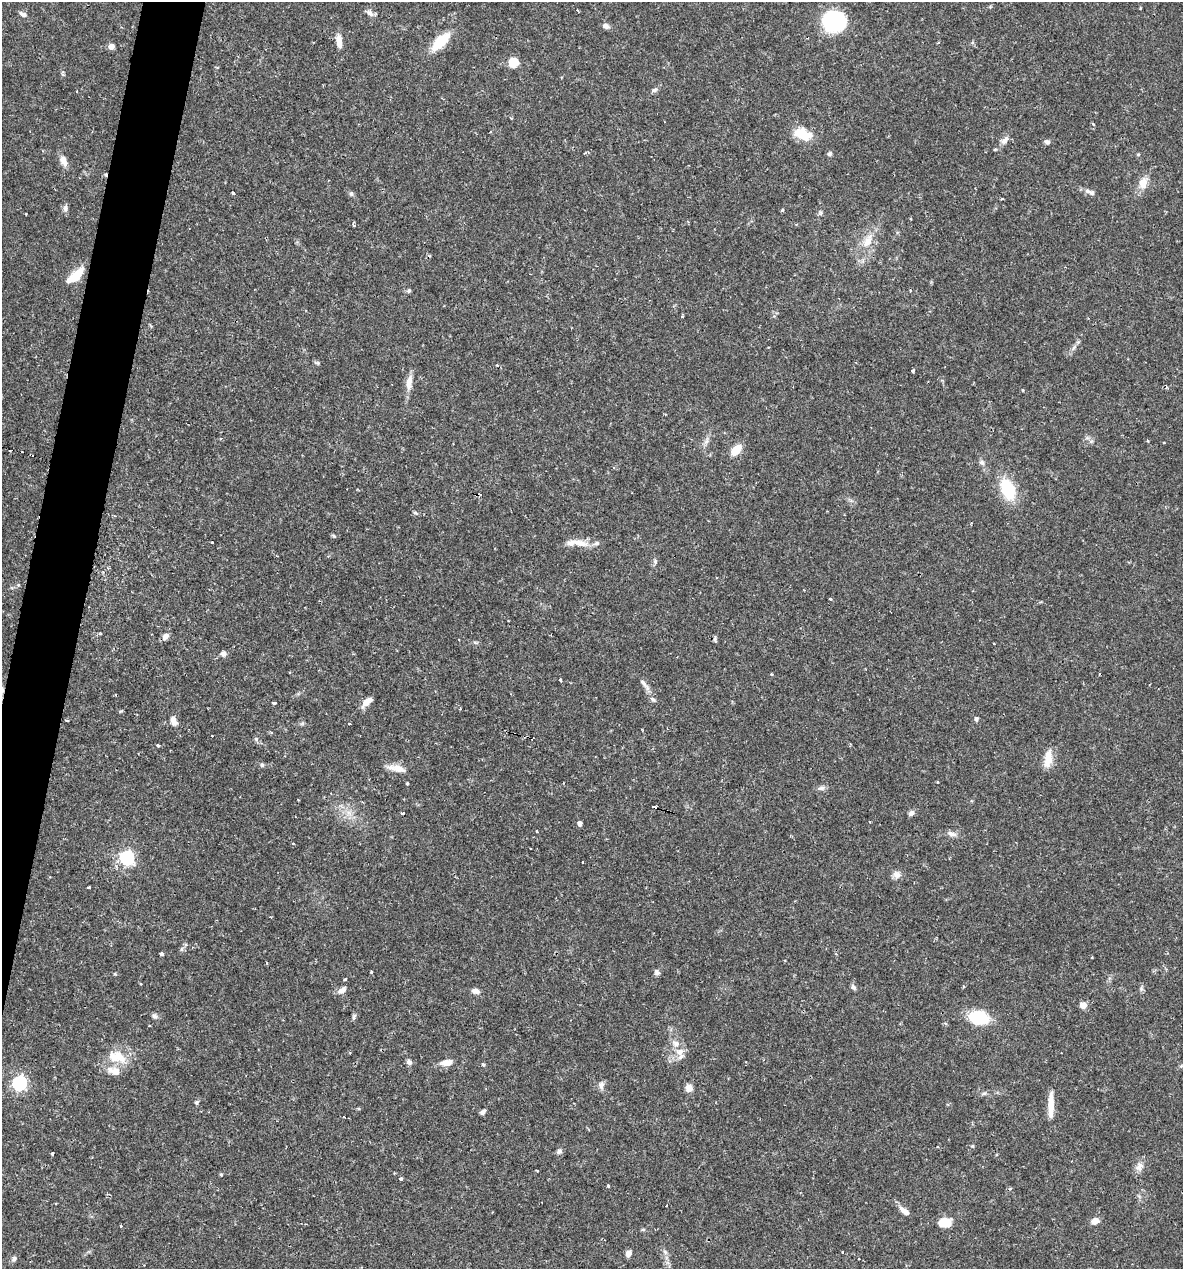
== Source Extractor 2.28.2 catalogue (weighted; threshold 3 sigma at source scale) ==
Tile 7 of 4 x 4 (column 3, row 2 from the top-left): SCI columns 2610-3790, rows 2537-3803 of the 5092 x 5073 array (HDU 1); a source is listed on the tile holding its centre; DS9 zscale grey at full resolution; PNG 1185 x 1271 px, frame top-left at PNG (2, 2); no overlay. Shown black and unused: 4% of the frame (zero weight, under 2 of 3 exposures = <1% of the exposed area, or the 3 px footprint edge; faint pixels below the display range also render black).
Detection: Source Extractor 2.28.2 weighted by HDU 2 'WHT'; one run over the whole footprint, this tile lists its part. Background 0.0426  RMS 0.0032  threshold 0.0144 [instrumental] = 3 sigma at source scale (4.5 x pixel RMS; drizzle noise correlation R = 1.50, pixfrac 1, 0.05/0.05 arcsec/px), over >= 5 px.
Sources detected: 133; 11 cosmic-ray / hot-pixel residue — not listed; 4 inside a brighter listed object's ellipse — not listed separately; the other 118 listed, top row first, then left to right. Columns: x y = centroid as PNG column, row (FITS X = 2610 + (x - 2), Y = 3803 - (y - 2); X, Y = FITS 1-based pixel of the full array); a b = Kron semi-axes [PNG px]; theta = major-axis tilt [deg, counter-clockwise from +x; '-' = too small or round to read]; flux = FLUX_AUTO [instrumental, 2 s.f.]
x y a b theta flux
1140 8 3 3 - 0.26
370 13 11 7 -41 1.3
23 14 9 5 -21 1.1
833 21 15 13 -2 43
606 26 10 6 -23 1.1
339 41 18 7 -84 2.4
440 42 17 8 44 12
111 46 6 5 - 1.9
513 62 9 9 - 5.2
654 90 8 5 17 0.73
77 92 3 2 - 0.54
511 118 4 3 - 0.4
803 134 25 13 -17 6.3
1004 140 11 7 49 1.6
1047 142 7 6 - 0.73
830 154 6 5 - 0.66
63 161 15 8 -70 2.1
1143 183 13 10 73 3.5
1090 192 16 6 -20 1.4
233 193 3 3 - 1.1
351 194 6 5 - 0.63
1002 199 3 2 - 0.48
65 208 8 6 -90 0.94
782 210 3 3 - 0.59
354 225 6 3 -63 0.48
868 241 18 10 58 4.4
75 276 16 7 41 9.7
409 291 6 5 - 0.55
682 316 3 3 - 0.49
1074 347 8 5 45 0.85
913 370 3 3 - 0.75
409 382 21 8 82 2.8
707 441 7 4 71 0.83
1148 441 3 3 - 0.58
736 450 9 6 46 6.4
31 455 4 3 - 1.4
1008 489 27 16 -67 12
415 513 6 4 -2 0.51
334 536 7 4 -31 0.42
212 542 3 3 - 0.42
580 543 24 8 -14 3.6
655 561 7 5 -75 0.71
830 599 3 3 - 0.96
165 636 8 7 - 1.7
715 639 9 4 -83 0.53
475 642 6 4 -19 0.46
994 643 3 2 - 0.47
223 654 6 6 - 1.2
771 674 4 3 - 0.28
560 680 4 3 - 0.39
644 684 20 5 -49 1.7
653 699 9 5 -43 0.77
367 702 12 6 40 3.1
274 703 4 3 - 2.3
976 719 6 5 - 0.62
67 720 3 3 - 0.36
174 721 12 7 -68 1.8
349 724 3 2 - 0.39
212 736 3 2 - 0.23
256 739 6 5 - 0.61
158 745 3 3 - 1.2
1048 758 22 9 84 4.4
262 765 5 5 - 0.55
397 768 24 7 -11 3.3
407 783 4 3 - 0.5
821 788 9 6 2 0.99
654 807 5 3 - 16
403 813 3 3 - 2.9
911 813 7 6 - 1.1
580 824 4 4 - 1.4
537 831 4 2 - 0.22
951 834 14 6 -18 1.5
293 843 4 3 - 0.28
127 858 6 6 - 69
897 875 10 8 -18 1.6
89 888 3 3 - 1.2
161 954 4 3 - 0.9
371 972 3 3 - 0.55
657 972 7 7 - 0.88
345 979 4 3 - 0.3
141 984 4 3 - 0.29
853 987 8 5 -73 0.75
1141 989 7 4 73 0.57
342 990 11 7 31 1.7
475 991 9 6 -13 1.4
1083 1005 7 6 - 2.3
154 1016 8 6 -26 0.89
354 1016 9 4 64 0.62
978 1017 16 11 -12 17
150 1025 3 2 - 0.32
680 1052 13 10 21 2.8
117 1057 26 14 -15 7.1
409 1062 7 6 - 0.94
446 1063 12 7 6 3
483 1065 4 4 - 0.66
116 1071 11 10 - 2.6
19 1083 6 6 - 71
601 1085 10 7 78 1.4
689 1088 8 7 - 2.2
984 1093 6 5 - 0.61
196 1102 5 5 - 0.52
1051 1105 27 6 89 4.9
483 1112 7 4 40 0.88
972 1146 5 3 - 0.31
559 1151 7 6 - 0.9
52 1153 3 3 - 1.5
1139 1167 13 9 38 2
537 1170 3 2 - 0.46
221 1174 5 3 - 0.34
401 1179 3 3 - 0.79
608 1186 3 3 - 0.47
905 1211 14 6 -37 2.1
1095 1221 10 7 17 2
945 1223 13 9 1 5.8
643 1229 6 3 19 0.34
842 1252 2 2 - 0.28
629 1253 7 6 - 1.6
14 1259 8 6 63 0.83
Overlapping masked pixels (flux is a lower limit): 2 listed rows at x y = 31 455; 654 807
Unlisted compact peaks at least as high as the median listed source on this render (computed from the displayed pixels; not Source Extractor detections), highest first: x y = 115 974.